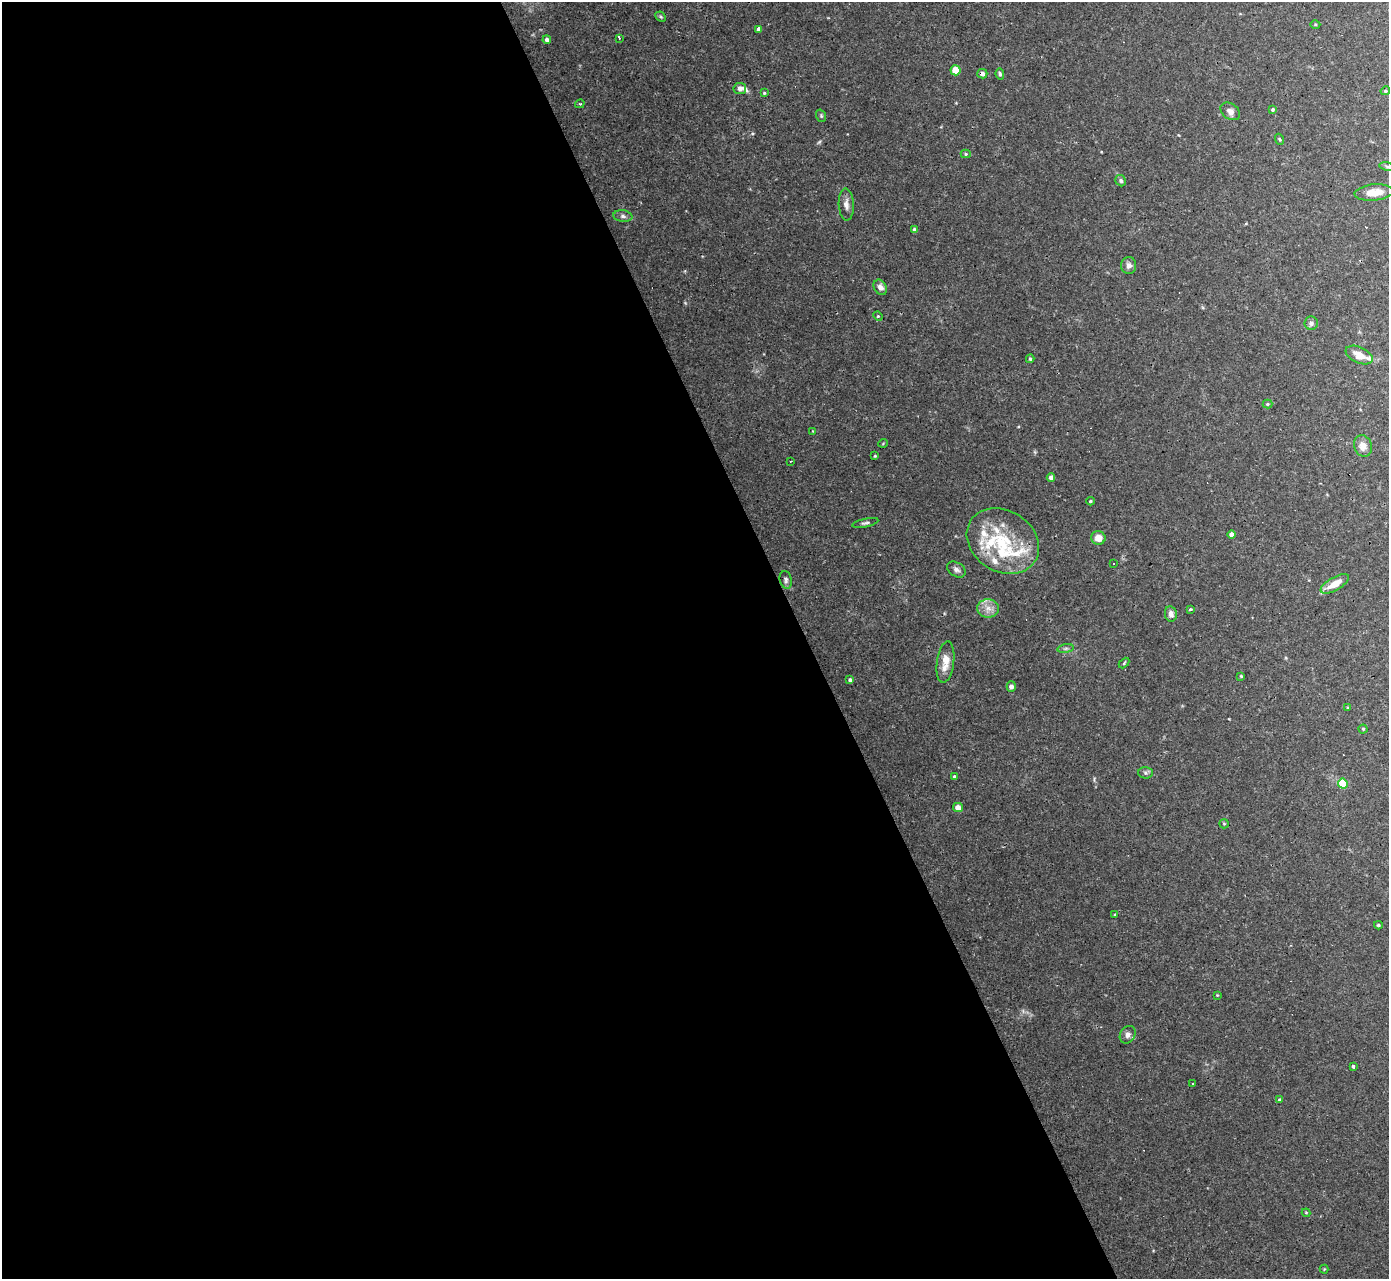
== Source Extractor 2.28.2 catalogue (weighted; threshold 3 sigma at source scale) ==
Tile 9 of 4 x 4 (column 1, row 3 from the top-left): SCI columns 1-1387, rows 1556-2832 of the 5547 x 5534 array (HDU 1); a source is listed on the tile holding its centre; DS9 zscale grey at full resolution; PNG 1391 x 1281 px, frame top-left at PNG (2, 2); each listed source drawn as its Kron ellipse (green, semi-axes under 4 px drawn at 4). Shown black and unused: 58% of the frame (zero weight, under 3 of 4 exposures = <1% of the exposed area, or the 3 px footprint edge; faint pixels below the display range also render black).
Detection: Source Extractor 2.28.2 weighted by HDU 2 'WHT'; one run over the whole footprint, this tile lists its part. Background 0.0301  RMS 0.0024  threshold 0.0108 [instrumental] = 3 sigma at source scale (4.5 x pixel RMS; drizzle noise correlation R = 1.50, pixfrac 1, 0.05/0.05 arcsec/px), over >= 5 px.
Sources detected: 81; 1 too faint to see at this stretch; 2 cosmic-ray / hot-pixel residue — neither listed nor drawn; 8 inside a brighter listed object's ellipse — not listed separately; the other 70 listed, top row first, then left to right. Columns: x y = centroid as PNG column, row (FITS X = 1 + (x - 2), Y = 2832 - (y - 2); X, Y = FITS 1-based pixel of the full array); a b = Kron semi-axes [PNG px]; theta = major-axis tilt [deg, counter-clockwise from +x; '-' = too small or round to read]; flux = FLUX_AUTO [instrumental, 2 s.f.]
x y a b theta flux
661 17 6 4 -44 0.36
1315 25 5 3 - 0.24
759 29 4 4 - 1.3
619 38 3 3 - 1.6
547 40 4 4 - 0.79
956 70 5 5 - 5
982 74 5 5 - 1.1
1000 74 5 3 - 0.38
740 89 6 5 - 0.96
1385 91 5 4 - 0.37
764 93 3 3 - 0.25
580 104 5 4 - 0.31
1273 110 3 3 - 0.32
1230 111 11 7 -36 1.2
821 116 6 4 -71 0.31
1279 139 6 3 -70 0.24
966 154 5 4 - 0.31
1387 167 8 4 -10 0.4
1121 181 6 5 - 0.46
1374 192 19 8 5 3.2
846 204 16 7 -87 1.5
623 216 9 6 -8 0.73
915 230 4 4 - 0.77
1129 266 8 7 - 1.1
880 287 8 6 -58 1.3
878 316 5 4 - 0.3
1311 323 7 6 - 0.74
1359 355 14 8 -25 2.7
1030 359 4 3 - 0.33
1267 404 5 4 - 0.33
813 431 3 3 - 0.18
883 443 5 3 - 0.18
1363 446 11 8 -69 2
875 456 3 3 - 0.21
791 461 3 2 - 0.29
1051 478 4 4 - 0.81
1090 501 4 3 - 0.3
865 523 13 3 13 0.53
1232 534 4 4 - 1
1098 538 7 7 - 2.5
1003 541 38 30 -33 16
1113 564 3 3 - 1.7
956 570 10 7 -32 0.84
786 580 9 6 -78 0.6
1335 584 16 6 30 3.4
988 608 11 9 -2 1.8
1190 609 3 3 - 0.42
1171 614 7 6 - 1.5
1066 649 8 4 9 0.46
945 662 21 8 82 3
1124 663 6 3 47 0.28
1241 676 3 3 - 0.25
850 680 3 3 - 0.52
1011 686 5 5 - 0.84
1348 708 3 3 - 0.28
1363 729 4 4 - 0.29
1145 773 7 5 -2 0.57
954 777 3 3 - 0.58
1343 784 5 4 - 8.3
958 807 5 4 - 1.9
1224 824 5 4 - 0.28
1115 915 3 3 - 0.22
1378 925 4 3 - 0.35
1217 995 4 3 - 0.17
1128 1035 9 7 57 1
1353 1066 4 3 - 0.35
1192 1083 2 2 - 0.16
1279 1100 4 4 - 0.31
1306 1213 4 4 - 0.21
1324 1269 4 4 - 0.21
Overlapping masked pixels (flux is a lower limit): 1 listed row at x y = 982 74
Isophote crosses this tile's border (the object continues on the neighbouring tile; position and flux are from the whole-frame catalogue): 1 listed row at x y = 1387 167